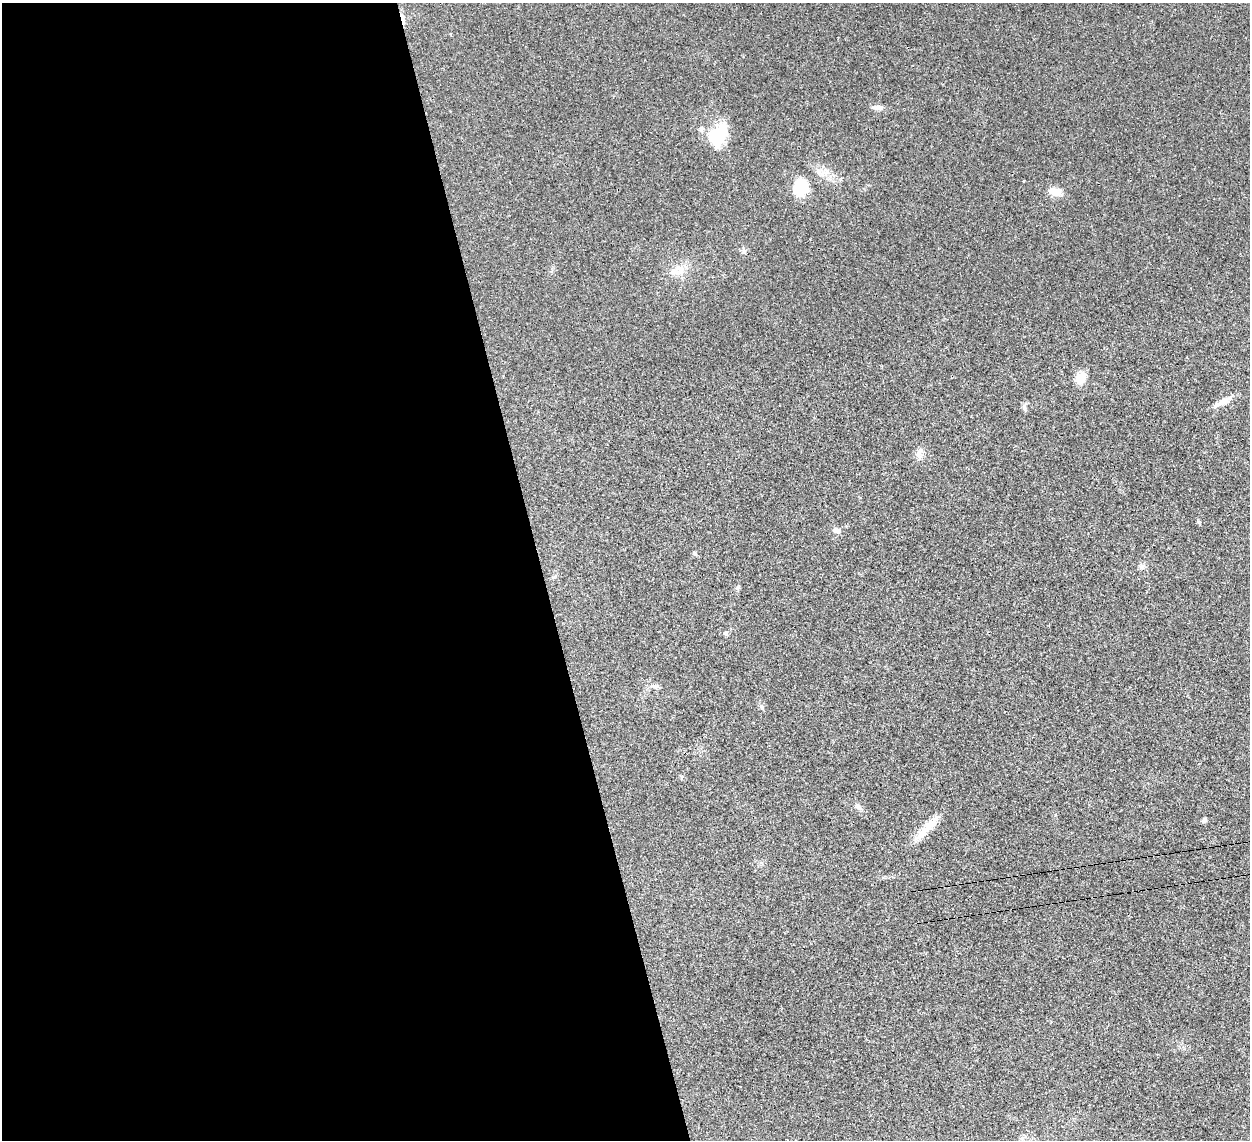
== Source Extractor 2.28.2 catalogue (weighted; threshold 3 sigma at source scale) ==
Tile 9 of 4 x 4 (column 1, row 3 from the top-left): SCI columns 39-1286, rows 1430-2567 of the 5065 x 5020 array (HDU 1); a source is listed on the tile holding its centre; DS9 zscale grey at full resolution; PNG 1252 x 1142 px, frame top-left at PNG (2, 3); no overlay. Shown black and unused: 43% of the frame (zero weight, under 3 of 4 exposures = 2% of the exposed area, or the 3 px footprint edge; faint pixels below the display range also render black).
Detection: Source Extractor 2.28.2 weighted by HDU 2 'WHT'; one run over the whole footprint, this tile lists its part. Background 0.0282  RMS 0.0046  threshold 0.0209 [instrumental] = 3 sigma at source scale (4.5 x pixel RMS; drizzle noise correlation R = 1.50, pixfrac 1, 0.05/0.05 arcsec/px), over >= 5 px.
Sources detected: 25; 1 inside a brighter object's white glare — not listed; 1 inside a brighter listed object's ellipse — not listed separately; the other 23 listed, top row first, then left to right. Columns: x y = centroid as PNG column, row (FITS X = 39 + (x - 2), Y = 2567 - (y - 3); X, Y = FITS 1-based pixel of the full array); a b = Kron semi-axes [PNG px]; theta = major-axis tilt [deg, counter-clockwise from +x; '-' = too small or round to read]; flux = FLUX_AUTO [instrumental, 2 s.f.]
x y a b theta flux
403 19 17 4 -78 2.1
877 107 15 7 -5 2.1
701 129 7 5 22 1
719 135 35 15 69 14
822 174 8 7 - 2.2
1023 181 3 3 - 0.78
801 187 13 11 73 22
1056 192 17 10 -16 4.3
744 251 7 6 - 1.1
680 270 13 8 81 3.8
1081 378 15 12 76 5
1222 402 27 6 29 3.9
1024 407 11 6 89 1.4
919 453 11 8 63 2.4
836 530 9 7 -4 1.8
694 553 6 4 -47 0.6
1142 566 8 6 -90 1.3
738 588 7 4 45 0.7
726 634 7 6 - 0.92
762 707 6 5 - 0.79
858 807 9 6 -42 1.3
1204 820 6 4 48 1.2
932 823 31 10 54 7.4
Overlapping masked pixels (flux is a lower limit): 1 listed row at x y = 403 19
Unlisted compact peaks at least as high as the median listed source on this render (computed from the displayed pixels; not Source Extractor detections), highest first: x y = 1198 522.